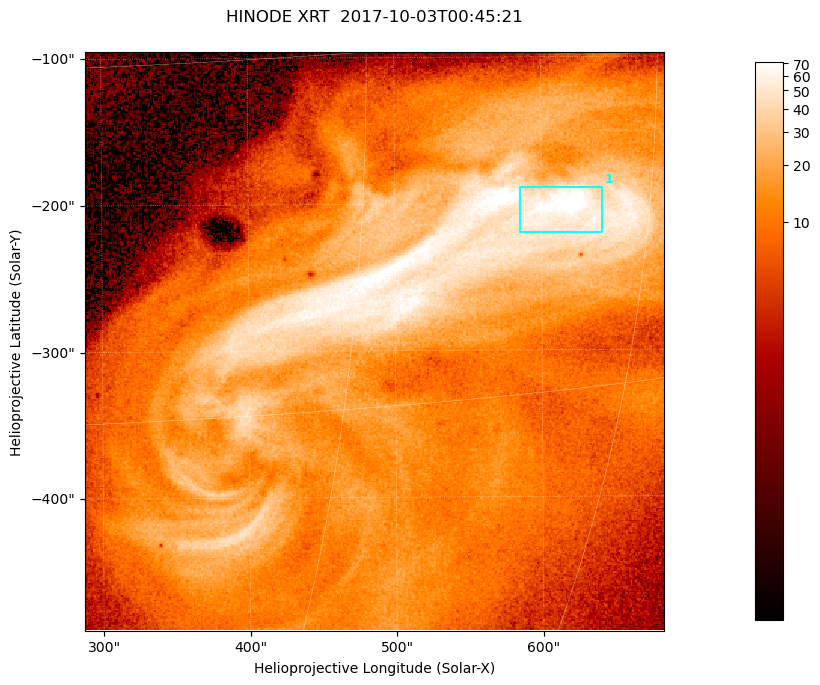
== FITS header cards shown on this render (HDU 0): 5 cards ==
TELESCOP= 'HINODE  '           /
INSTRUME= 'XRT     '           /
DATE_OBS= '2017-10-03T00:45:21.844' /
CTYPE1  = 'Solar-X '           /
CTYPE2  = 'Solar-Y '           /

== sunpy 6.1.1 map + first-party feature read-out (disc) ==
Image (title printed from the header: HINODE XRT  2017-10-03T00:45:21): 384 x 384 px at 1.03 arcsec/px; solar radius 958 arcsec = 932 px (partial field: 5.4% of the solar disc is inside the frame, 100% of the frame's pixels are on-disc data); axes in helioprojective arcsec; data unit not stated in the header (colour bar unlabelled)
Orientation: roll -0.357 deg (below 1 deg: not rotated)
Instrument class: DISC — disc imager (sunpy class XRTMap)
Bright regions (active regions / flare kernels): reference = the on-disc median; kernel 3 px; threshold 5 sigma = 43.7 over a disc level ~11.2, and >= 1.15x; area >= 147 px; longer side >= 5 px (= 5.1 arcsec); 1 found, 1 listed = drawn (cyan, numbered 1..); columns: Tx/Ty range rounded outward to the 5 arcsec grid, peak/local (2 s.f.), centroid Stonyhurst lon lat
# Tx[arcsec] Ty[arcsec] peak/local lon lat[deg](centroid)
1 585..645 -220..-185 7.1 +40 -7